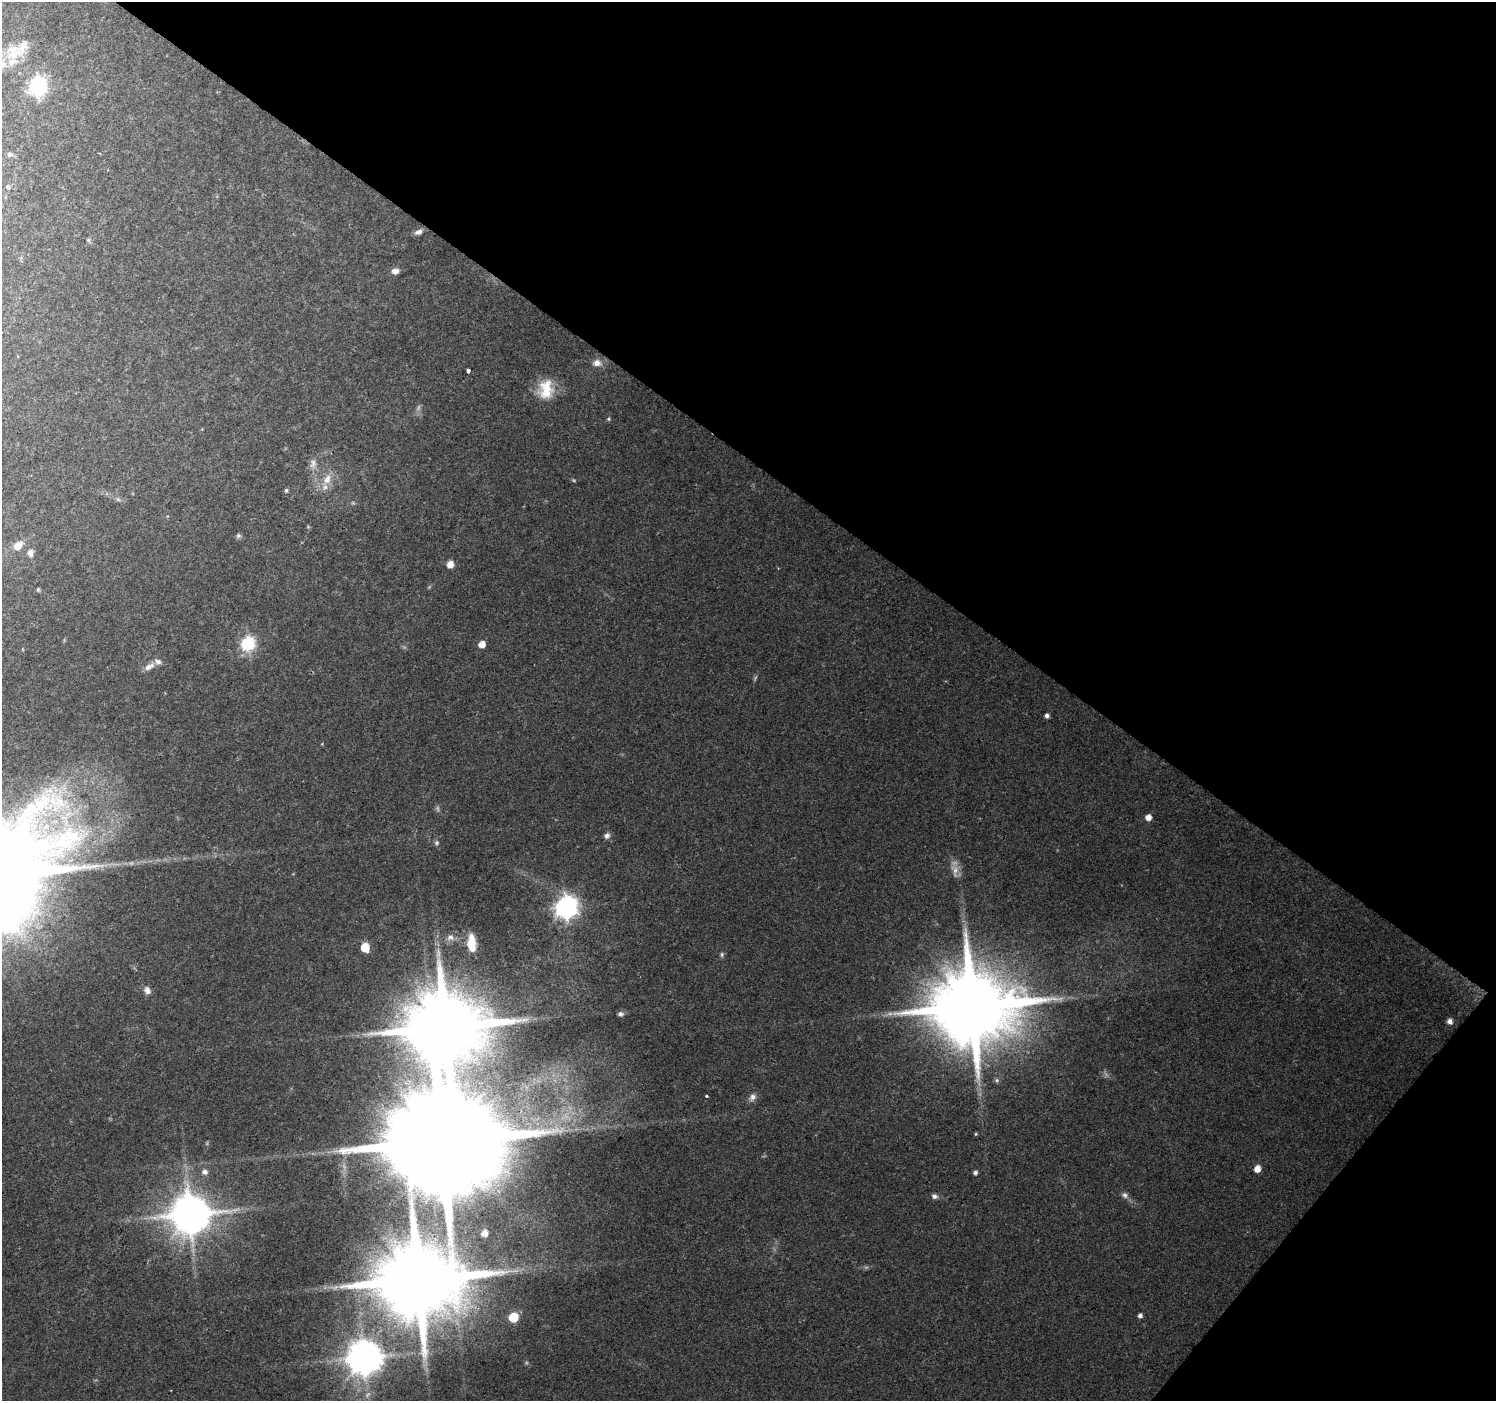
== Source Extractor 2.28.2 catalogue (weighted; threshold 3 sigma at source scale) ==
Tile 8 of 4 x 4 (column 4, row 2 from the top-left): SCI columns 4484-5977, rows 2975-4373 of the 5982 x 6016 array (HDU 1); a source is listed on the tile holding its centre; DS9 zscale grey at full resolution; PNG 1498 x 1403 px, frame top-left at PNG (2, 2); no overlay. Shown black and unused: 36% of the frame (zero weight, under 2 of 3 exposures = <1% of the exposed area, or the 3 px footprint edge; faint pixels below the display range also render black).
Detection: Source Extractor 2.28.2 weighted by HDU 2 'WHT'; one run over the whole footprint, this tile lists its part. Background 0.0694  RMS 0.0075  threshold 0.0339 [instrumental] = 3 sigma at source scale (4.5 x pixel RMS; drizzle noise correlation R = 1.50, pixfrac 1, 0.0396/0.0396 arcsec/px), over >= 5 px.
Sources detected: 63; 7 too faint to see at this stretch — not listed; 5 inside a brighter listed object's ellipse — not listed separately; the other 51 listed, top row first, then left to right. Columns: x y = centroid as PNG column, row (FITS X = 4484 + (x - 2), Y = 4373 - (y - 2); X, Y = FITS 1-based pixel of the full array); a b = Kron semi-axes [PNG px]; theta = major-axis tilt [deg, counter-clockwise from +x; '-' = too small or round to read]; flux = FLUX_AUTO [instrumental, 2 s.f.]
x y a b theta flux
14 52 23 22 - 19
38 86 8 7 - 230
10 154 8 6 9 1.8
8 187 6 5 - 1.2
418 232 10 6 19 3.4
88 240 6 5 - 1.1
395 271 10 7 5 3.9
597 363 12 9 4 5.3
468 371 4 3 - 4.6
546 389 26 20 83 22
608 419 5 4 - 1
313 464 15 9 89 5.1
327 479 15 10 66 8.6
286 490 5 4 - 1.3
238 536 7 6 - 1.6
18 546 9 7 44 8.8
30 553 9 7 84 3.1
450 564 7 7 - 5.1
38 589 5 4 - 0.89
248 644 7 6 - 130
482 644 5 5 - 8.8
149 667 15 7 29 5
1047 716 4 4 - 2.7
1148 817 5 5 - 6.5
607 835 8 7 - 2.6
436 843 6 5 - 1.6
566 907 9 8 - 500
450 938 11 8 -5 4
471 943 17 8 -86 18
365 947 6 6 - 20
147 990 11 8 -59 4.1
972 1006 23 19 25 11000
620 1014 7 6 - 2.1
1450 1021 5 5 - 4.6
445 1027 20 17 38 11000
997 1080 6 5 - 1.4
706 1096 3 3 - 3.2
752 1097 11 8 50 3.6
976 1134 4 4 - 0.78
442 1141 40 24 46 34000
1257 1169 5 5 - 8.9
205 1172 7 6 - 3.1
975 1173 4 4 - 2.2
1125 1195 9 7 -43 2.7
934 1196 8 6 -7 2.7
190 1214 11 11 - 2700
484 1233 5 5 - 6.1
418 1280 23 19 41 13000
1140 1315 4 4 - 2.7
513 1317 6 6 - 35
364 1357 10 10 - 1900